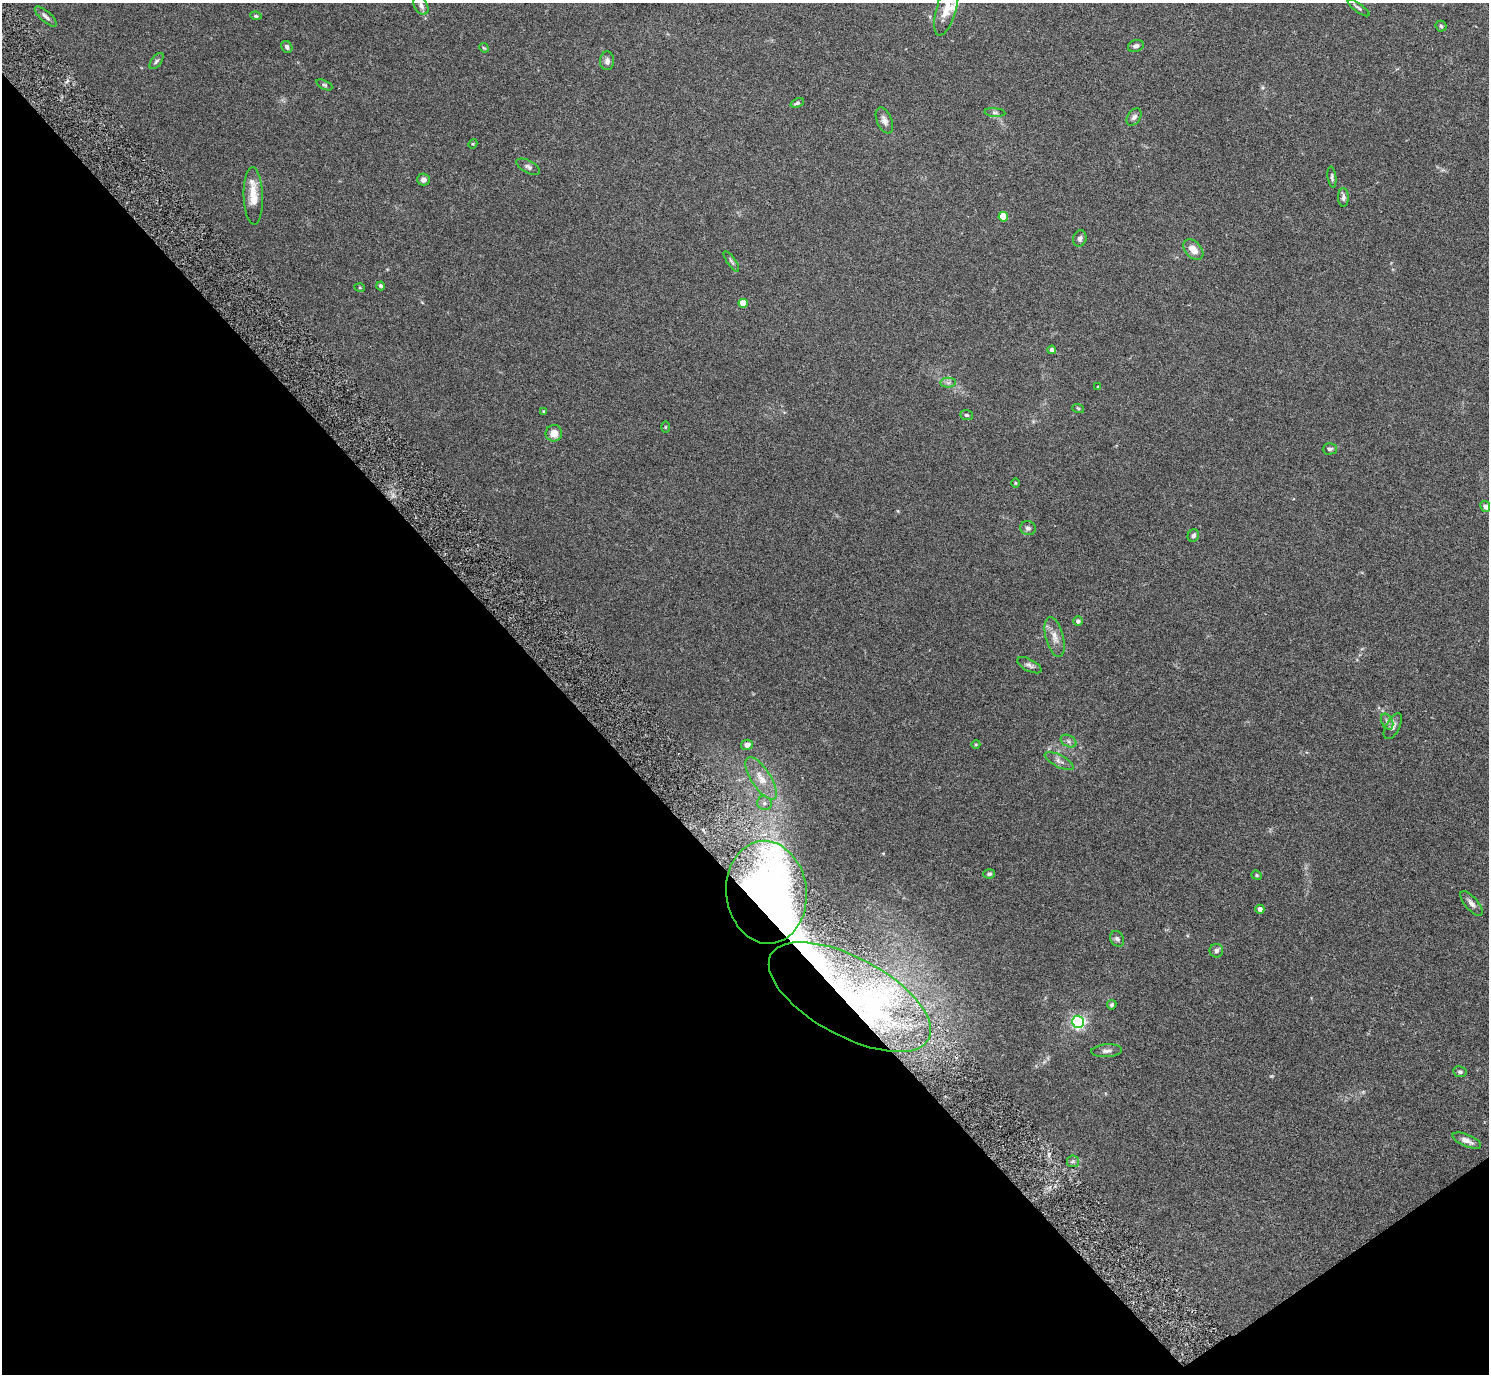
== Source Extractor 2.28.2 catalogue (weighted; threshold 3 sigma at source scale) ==
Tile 14 of 4 x 4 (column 2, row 4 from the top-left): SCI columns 1493-2979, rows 306-1677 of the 6002 x 5991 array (HDU 1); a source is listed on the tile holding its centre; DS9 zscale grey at full resolution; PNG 1491 x 1376 px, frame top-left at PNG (2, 3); each listed source drawn as its Kron ellipse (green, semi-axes under 4 px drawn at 4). Shown black and unused: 39% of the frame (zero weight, under 5 of 9 exposures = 3% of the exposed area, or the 3 px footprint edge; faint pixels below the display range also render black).
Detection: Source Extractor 2.28.2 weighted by HDU 2 'WHT'; one run over the whole footprint, this tile lists its part. Background 0.0656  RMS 0.0033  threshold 0.0133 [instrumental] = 3 sigma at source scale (4.09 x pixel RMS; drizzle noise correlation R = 1.36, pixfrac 0.8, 0.05/0.05 arcsec/px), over >= 5 px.
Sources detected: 73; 1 inside a brighter object's white glare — neither listed nor drawn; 5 inside a brighter listed object's ellipse — not listed separately; the other 67 listed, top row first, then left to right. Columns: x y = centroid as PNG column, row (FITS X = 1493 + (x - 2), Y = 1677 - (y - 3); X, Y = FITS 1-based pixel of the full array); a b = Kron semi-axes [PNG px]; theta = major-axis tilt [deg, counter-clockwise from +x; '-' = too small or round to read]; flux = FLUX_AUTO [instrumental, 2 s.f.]
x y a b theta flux
421 6 10 6 -59 1.1
1358 8 13 3 -36 0.64
946 9 27 10 74 4.5
46 16 14 5 -42 1.1
256 16 5 4 - 0.48
1441 26 5 5 - 0.47
1136 46 8 6 19 1.1
287 47 6 5 - 0.83
484 48 5 4 - 0.31
156 61 9 5 52 0.72
607 61 9 7 90 1.3
324 85 8 4 -25 0.51
797 103 7 4 22 0.57
995 113 10 4 -5 0.73
1134 117 9 6 57 1
884 120 14 7 -67 1.5
473 144 5 4 - 0.31
528 167 13 6 -28 0.96
1332 177 10 4 -82 0.67
423 180 6 6 - 1.2
253 196 29 9 -88 5.2
1343 197 9 5 -89 0.91
1003 217 5 4 - 7.3
1080 238 8 6 72 0.91
1193 249 12 8 -45 3.1
731 261 12 3 -55 0.59
381 286 4 3 - 0.75
360 288 5 3 - 0.25
743 303 4 4 - 5.8
1052 350 4 4 - 1.1
948 383 7 5 -1 0.78
1098 387 3 3 - 0.25
1078 408 6 3 -19 0.34
544 411 4 3 - 0.32
967 415 6 5 - 0.51
665 427 5 3 - 0.29
554 433 8 8 - 3
1330 449 7 5 1 0.71
1015 483 5 3 - 0.27
1485 506 5 4 - 1.1
1028 528 8 7 - 0.9
1193 536 6 5 - 0.79
1078 621 5 5 - 0.96
1055 637 20 9 -75 2.7
1029 665 13 6 -27 1
1387 722 8 5 -64 0.87
1393 726 14 7 61 1.4
1069 741 8 5 -28 0.82
976 744 4 3 - 0.26
747 745 6 5 - 1.6
1059 761 16 6 -27 1.4
761 778 24 9 -57 4.2
764 803 7 6 - 0.97
989 874 6 4 4 0.66
1257 875 5 4 - 0.42
766 892 51 40 -83 170
1471 903 15 6 -49 1.5
1260 909 4 4 - 1.4
1117 939 8 6 -52 0.87
1216 951 7 6 - 0.92
850 997 89 39 -28 86
1112 1005 5 4 - 0.58
1078 1022 6 6 - 70
1107 1051 15 6 5 1.3
1460 1072 7 5 -9 0.65
1467 1141 15 6 -22 1.8
1073 1161 6 6 - 0.63
Overlapping masked pixels (flux is a lower limit): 2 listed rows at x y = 766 892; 850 997
Isophote crosses this tile's border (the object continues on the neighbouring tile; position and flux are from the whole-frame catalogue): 1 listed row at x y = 946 9